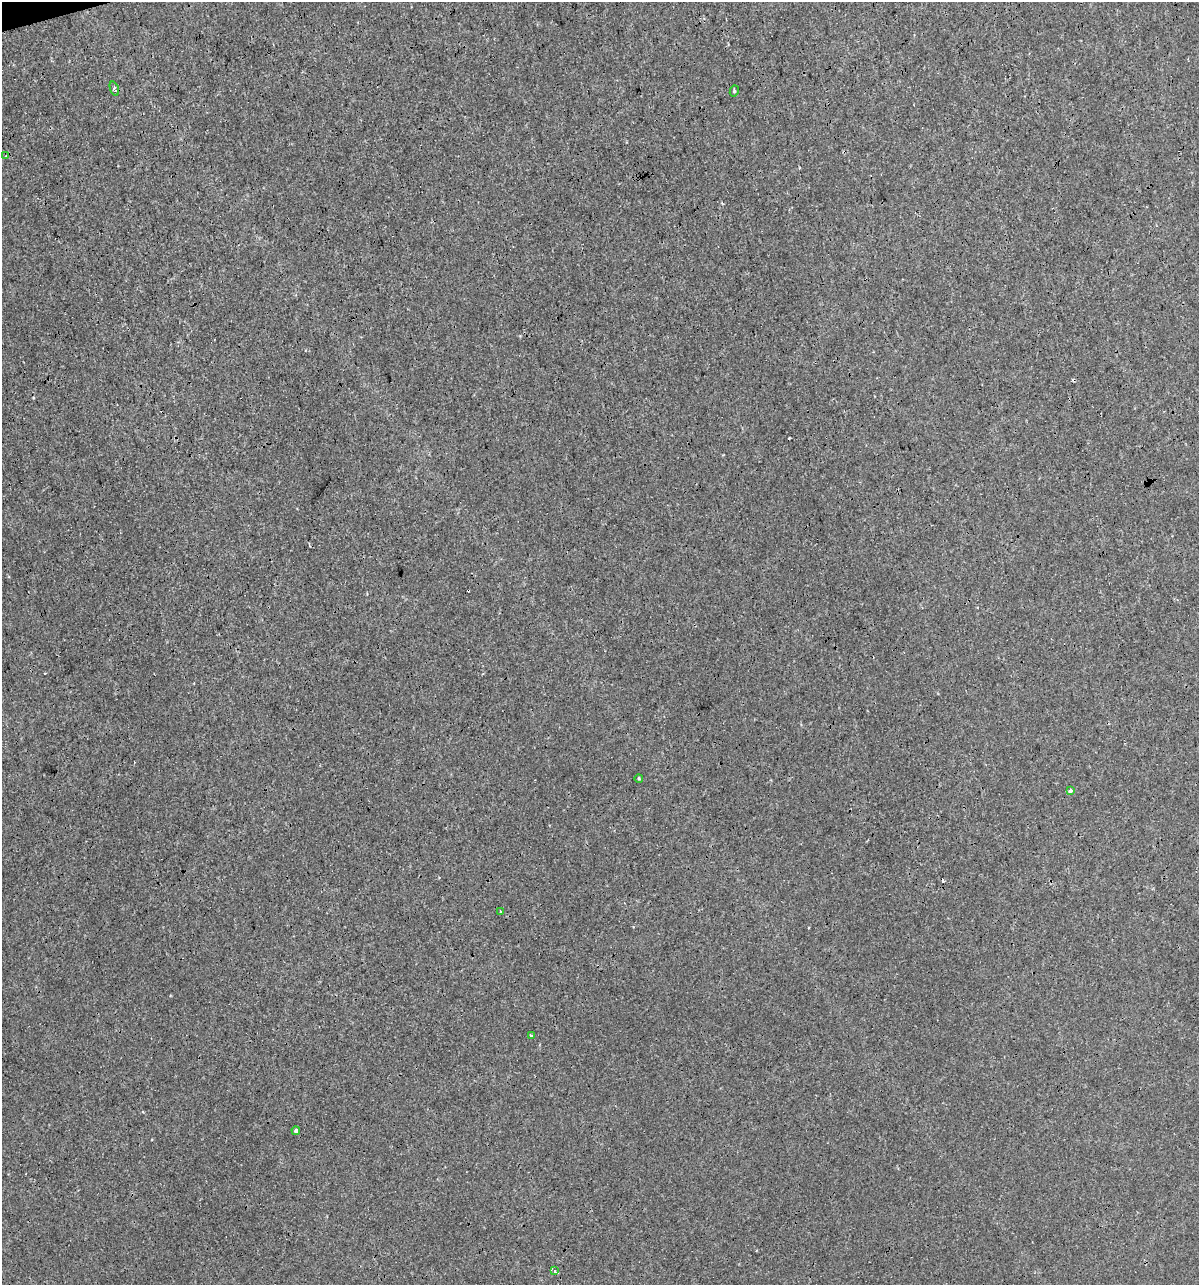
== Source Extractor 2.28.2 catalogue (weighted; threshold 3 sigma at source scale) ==
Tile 11 of 4 x 4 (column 3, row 3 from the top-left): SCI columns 2441-3637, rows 1284-2566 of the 4930 x 5132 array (HDU 1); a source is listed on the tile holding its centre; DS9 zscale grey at full resolution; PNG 1201 x 1287 px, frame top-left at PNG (2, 2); each listed source drawn as its Kron ellipse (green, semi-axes under 4 px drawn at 4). Shown black and unused: <1% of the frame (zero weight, under 3 of 4 exposures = <1% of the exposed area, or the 3 px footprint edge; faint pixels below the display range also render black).
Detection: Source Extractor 2.28.2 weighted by HDU 2 'WHT'; one run over the whole footprint, this tile lists its part. Background 2.15e-04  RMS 0.0017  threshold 0.00763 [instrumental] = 3 sigma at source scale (4.5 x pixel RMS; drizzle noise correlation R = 1.50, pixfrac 1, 0.0396/0.0396 arcsec/px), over >= 5 px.
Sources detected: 13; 4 cosmic-ray / hot-pixel residue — neither listed nor drawn; the other 9 listed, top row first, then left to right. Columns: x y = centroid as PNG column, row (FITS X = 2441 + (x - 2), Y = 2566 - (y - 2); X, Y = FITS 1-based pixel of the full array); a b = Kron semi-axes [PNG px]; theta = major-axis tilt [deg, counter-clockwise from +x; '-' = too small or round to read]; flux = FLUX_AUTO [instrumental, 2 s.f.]
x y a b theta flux
114 89 7 4 -70 0.3
734 91 6 4 80 0.23
6 156 3 2 - 0.12
639 778 4 3 - 0.18
1070 791 3 3 - 0.77
501 912 3 3 - 0.72
532 1036 3 3 - 0.65
296 1131 4 4 - 0.41
554 1270 3 3 - 1600